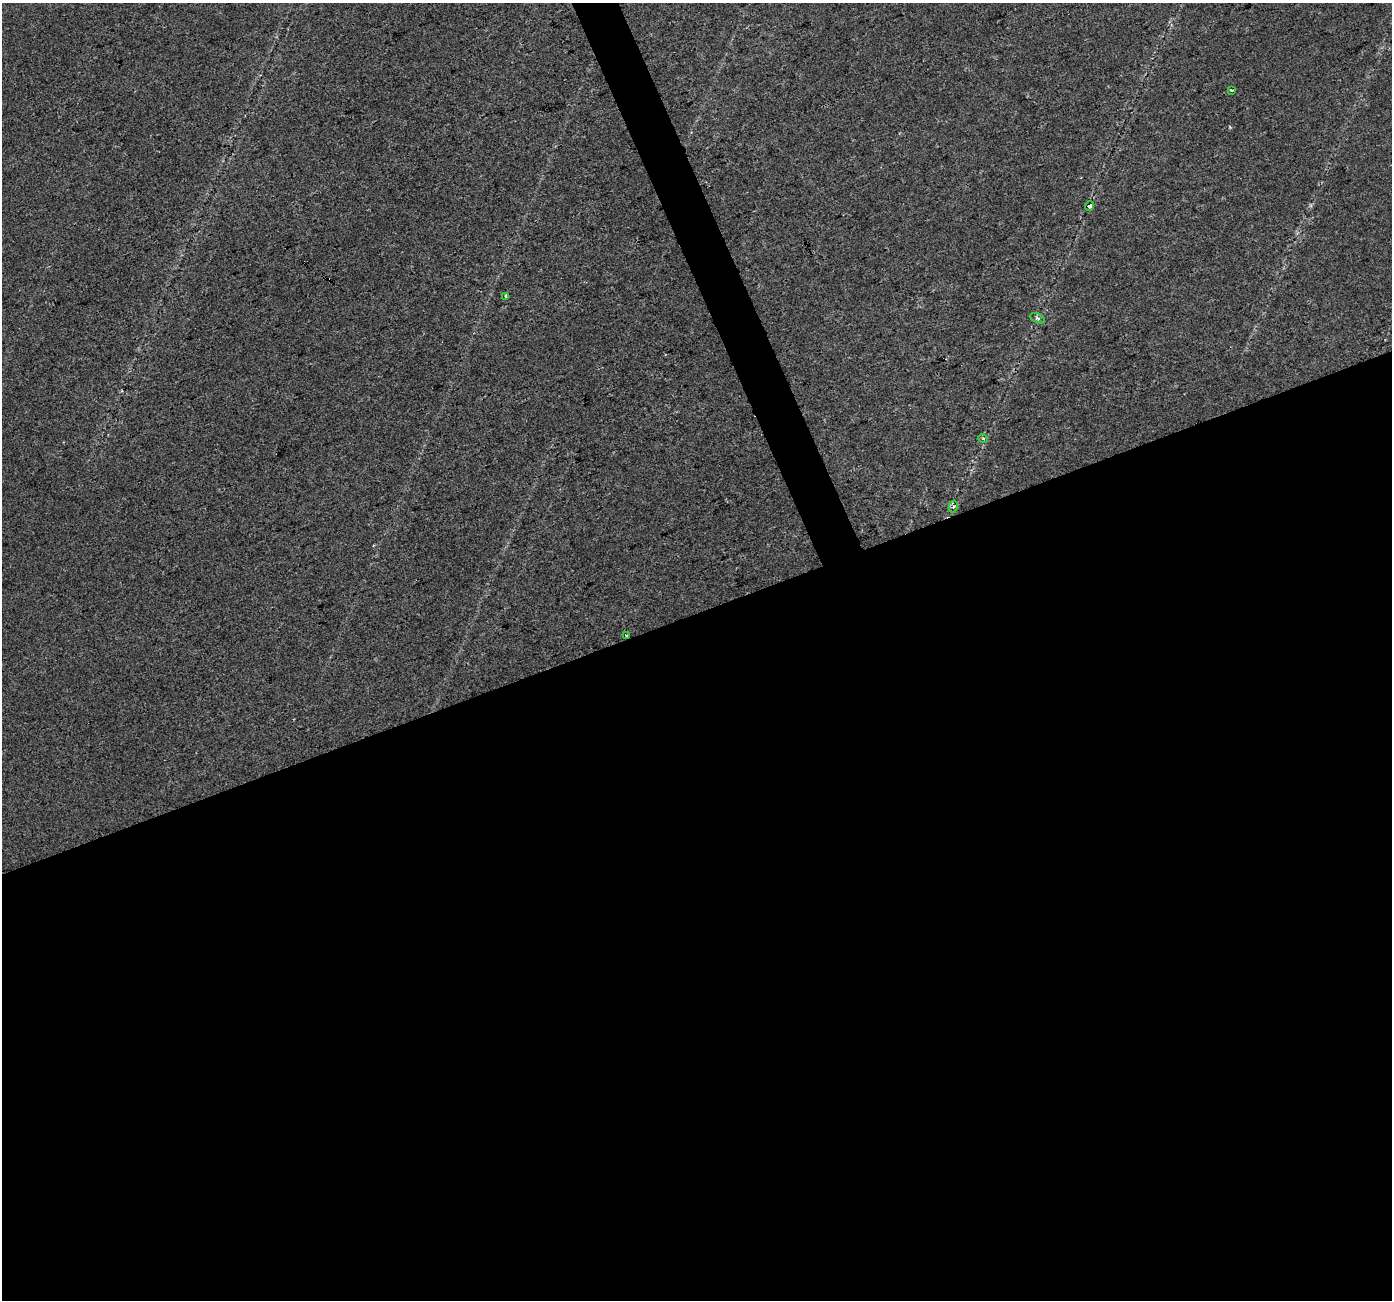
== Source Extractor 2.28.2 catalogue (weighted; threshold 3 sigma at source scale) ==
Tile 15 of 4 x 4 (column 3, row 4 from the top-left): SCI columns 2779-4168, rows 79-1376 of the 5558 x 5405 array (HDU 1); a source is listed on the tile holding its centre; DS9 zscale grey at full resolution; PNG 1394 x 1302 px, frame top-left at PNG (2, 3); each listed source drawn as its Kron ellipse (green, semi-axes under 4 px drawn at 4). Shown black and unused: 54% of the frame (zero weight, under 2 of 3 exposures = <1% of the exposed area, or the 3 px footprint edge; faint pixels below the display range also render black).
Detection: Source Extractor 2.28.2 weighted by HDU 2 'WHT'; one run over the whole footprint, this tile lists its part. Background 0.0289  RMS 0.0048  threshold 0.0215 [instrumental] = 3 sigma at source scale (4.5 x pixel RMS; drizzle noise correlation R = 1.50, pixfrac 1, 0.0396/0.0396 arcsec/px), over >= 5 px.
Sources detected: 8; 1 cosmic-ray / hot-pixel residue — neither listed nor drawn; the other 7 listed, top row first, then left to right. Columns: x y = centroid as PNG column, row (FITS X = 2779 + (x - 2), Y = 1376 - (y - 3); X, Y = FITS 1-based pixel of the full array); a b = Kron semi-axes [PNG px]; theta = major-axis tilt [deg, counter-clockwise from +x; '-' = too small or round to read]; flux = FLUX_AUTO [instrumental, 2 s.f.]
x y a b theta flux
1232 90 3 2 - 0.91
1090 206 5 4 - 1.2
506 296 4 3 - 0.95
1038 318 8 4 -26 1.1
983 438 5 3 - 0.57
953 507 6 4 76 1.2
627 635 3 3 - 3.1
Overlapping masked pixels (flux is a lower limit): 1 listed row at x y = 627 635